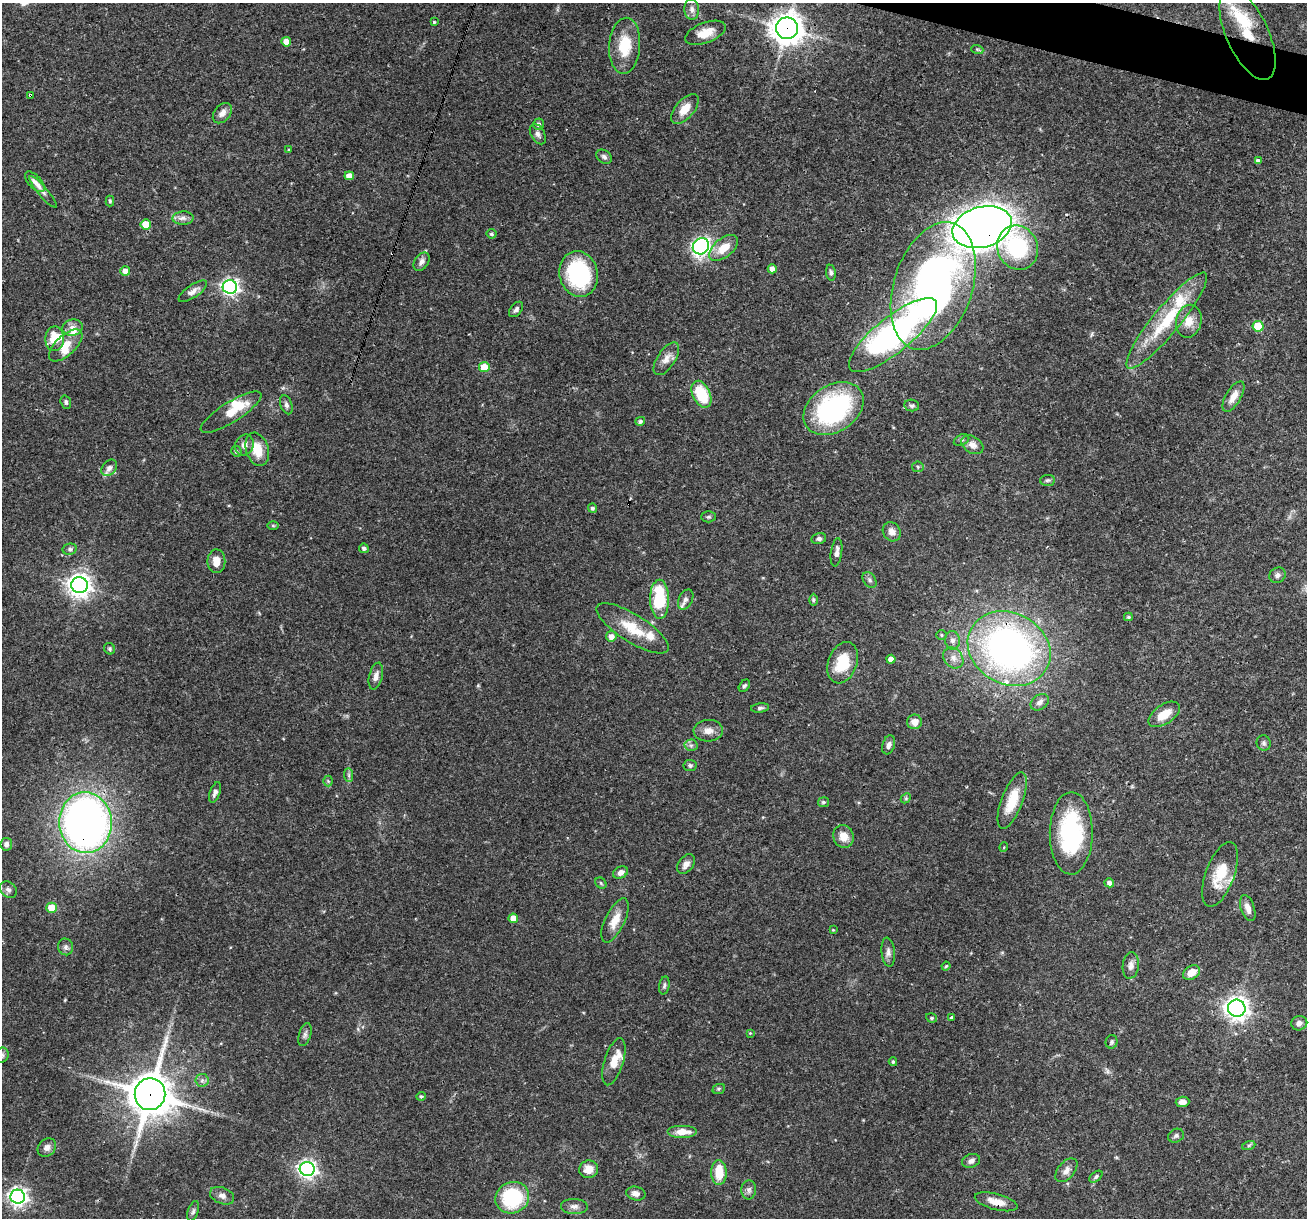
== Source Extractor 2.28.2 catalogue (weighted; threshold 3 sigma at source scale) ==
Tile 10 of 4 x 4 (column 2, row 3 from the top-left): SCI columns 1306-2610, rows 1466-2681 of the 5220 x 5236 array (HDU 1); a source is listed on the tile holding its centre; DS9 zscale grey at full resolution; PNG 1309 x 1220 px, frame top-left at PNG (2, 3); each listed source drawn as its Kron ellipse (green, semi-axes under 4 px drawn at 4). Shown black and unused: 1% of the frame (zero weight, under 3 of 4 exposures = <1% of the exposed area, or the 3 px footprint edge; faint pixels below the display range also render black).
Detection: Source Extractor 2.28.2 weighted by HDU 2 'WHT'; one run over the whole footprint, this tile lists its part. Background 0.0571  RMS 0.0033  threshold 0.0146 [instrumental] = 3 sigma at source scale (4.5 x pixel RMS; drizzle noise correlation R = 1.50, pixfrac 1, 0.05/0.05 arcsec/px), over >= 5 px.
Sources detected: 176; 1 inside a brighter object's white glare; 4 cosmic-ray / hot-pixel residue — neither listed nor drawn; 13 inside a brighter listed object's ellipse — not listed separately; the other 158 listed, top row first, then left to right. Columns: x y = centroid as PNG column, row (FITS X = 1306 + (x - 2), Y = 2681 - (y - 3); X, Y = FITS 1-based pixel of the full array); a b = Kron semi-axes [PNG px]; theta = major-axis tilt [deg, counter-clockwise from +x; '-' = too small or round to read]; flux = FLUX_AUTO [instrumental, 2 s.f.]
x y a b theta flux
692 9 10 7 -84 1.5
434 22 4 4 - 0.38
787 28 11 10 - 440
705 33 21 10 21 5
1247 34 49 21 -65 15
286 42 5 5 - 3.4
625 46 28 15 86 10
977 49 6 4 -19 0.42
30 95 3 3 - 0.68
685 109 18 9 50 4.4
222 113 11 8 50 1.9
539 124 5 5 - 0.92
538 134 11 7 -60 1.3
289 150 4 3 - 0.33
604 157 8 6 -36 0.96
1258 161 4 4 - 1.2
349 176 4 4 - 2.7
35 182 13 6 -47 1.5
43 192 20 4 -50 1.4
110 201 5 4 - 0.43
183 218 10 6 1 1.5
146 224 5 5 - 6.5
982 227 30 20 16 390
491 234 5 5 - 0.59
701 246 8 8 - 82
724 248 17 9 39 5.5
1018 248 22 20 -64 26
422 262 10 7 53 1.5
772 269 4 4 - 1.9
125 271 5 4 - 2.1
831 273 8 5 -82 0.76
579 274 23 19 -76 31
933 286 66 39 72 160
230 287 7 7 - 120
193 291 16 6 34 1.8
516 309 9 5 51 0.96
1167 320 61 13 51 19
1189 321 16 12 78 4.2
1258 326 5 5 - 9.1
72 327 10 8 10 2
893 335 55 18 39 93
55 339 12 9 87 7.5
66 345 21 10 43 4.8
666 359 19 9 57 2.7
484 367 5 5 - 7.9
701 394 14 8 -64 13
1233 397 17 7 59 3.3
66 402 7 5 -71 0.68
286 405 10 5 -69 1
912 405 7 6 - 0.73
833 408 33 23 34 47
231 412 35 10 32 7.6
640 421 5 4 - 0.86
961 440 8 5 27 0.71
244 445 11 9 64 2
972 445 12 8 -32 2.4
257 449 17 11 -72 6.4
236 451 5 5 - 0.6
918 467 6 5 - 0.57
109 468 9 6 49 1.5
1047 480 7 5 3 0.68
592 508 4 4 - 0.78
708 517 7 5 1 0.57
273 526 6 4 0 0.43
892 532 10 8 -55 2
819 539 7 5 11 0.83
364 548 5 4 - 0.88
70 549 7 5 13 0.73
836 552 14 5 82 1.5
216 561 12 9 -90 3.2
1277 575 8 7 - 1.1
870 580 8 6 -53 0.91
80 585 8 8 - 250
660 599 19 9 -89 18
686 599 10 7 63 1.2
813 600 6 4 89 0.58
1128 617 4 3 - 0.54
633 628 42 14 -32 9.9
941 635 5 4 - 0.46
611 636 5 5 - 2
952 640 9 7 -86 1.7
110 649 6 5 - 0.6
1009 649 43 35 -28 140
953 658 11 9 -50 2.4
891 659 4 4 - 2.3
843 663 21 14 69 9.9
376 676 14 6 76 1.8
744 686 7 4 55 0.69
1040 702 10 7 37 1.7
760 708 9 4 8 0.8
1164 714 18 9 34 5.6
914 722 7 7 - 2.4
708 731 14 11 3 2.7
1264 743 8 7 - 0.94
691 745 6 6 - 0.87
889 745 10 6 72 1.3
690 765 6 5 - 0.76
349 775 7 4 -89 0.69
328 781 5 5 - 0.44
215 792 11 5 71 1.4
906 798 6 4 46 0.43
1012 800 30 10 69 8
823 802 5 5 - 0.7
86 823 30 26 -86 210
1071 833 41 21 89 35
843 836 11 10 - 3.9
6 844 6 6 - 1.1
1004 847 5 3 - 0.28
686 864 11 7 51 1.7
621 872 8 5 28 1.8
1220 874 34 14 70 10
601 883 6 5 - 0.46
1109 883 5 4 - 1.5
8 890 9 7 -41 1.3
51 908 5 5 - 6.9
1248 908 13 7 -72 2.2
513 918 5 4 - 3.5
615 920 24 10 64 4.5
833 930 4 4 - 0.28
66 947 8 7 - 1
888 952 14 7 -84 1.5
1131 965 13 8 83 1.8
946 966 4 4 - 0.39
1191 973 9 6 32 3.5
664 985 9 5 78 0.73
1237 1008 9 8 - 230
951 1017 3 3 - 1.1
931 1018 5 4 - 0.48
1299 1023 8 7 - 1.5
750 1033 4 4 - 0.28
305 1035 12 6 73 1.1
1112 1042 6 6 - 0.7
2 1055 7 7 - 0.86
614 1062 24 9 73 4.8
893 1062 4 3 - 0.54
202 1080 7 6 - 0.99
719 1089 6 5 - 0.47
150 1094 16 15 - 950
421 1096 4 4 - 0.54
1182 1102 7 5 3 2
683 1132 15 6 0 4.2
1176 1136 8 6 26 0.85
1249 1145 7 4 19 0.51
47 1147 10 8 43 1.7
971 1161 9 6 19 1.3
307 1169 7 7 - 140
589 1169 9 8 - 3.8
1066 1170 14 8 50 1.9
719 1172 12 8 -88 7.1
1096 1177 7 4 38 0.66
749 1190 9 7 85 1.2
636 1194 10 6 -13 1.5
222 1196 12 8 -22 1.7
18 1197 7 7 - 150
512 1198 17 15 23 27
996 1202 22 8 -15 3.5
574 1206 13 7 -2 1.6
193 1211 10 5 72 0.88
Overlapping masked pixels (flux is a lower limit): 10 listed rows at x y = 787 28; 1247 34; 30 95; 982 227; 893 335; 666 359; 1009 649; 86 823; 150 1094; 996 1202
Isophote crosses this tile's border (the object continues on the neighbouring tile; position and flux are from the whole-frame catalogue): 1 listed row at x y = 2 1055